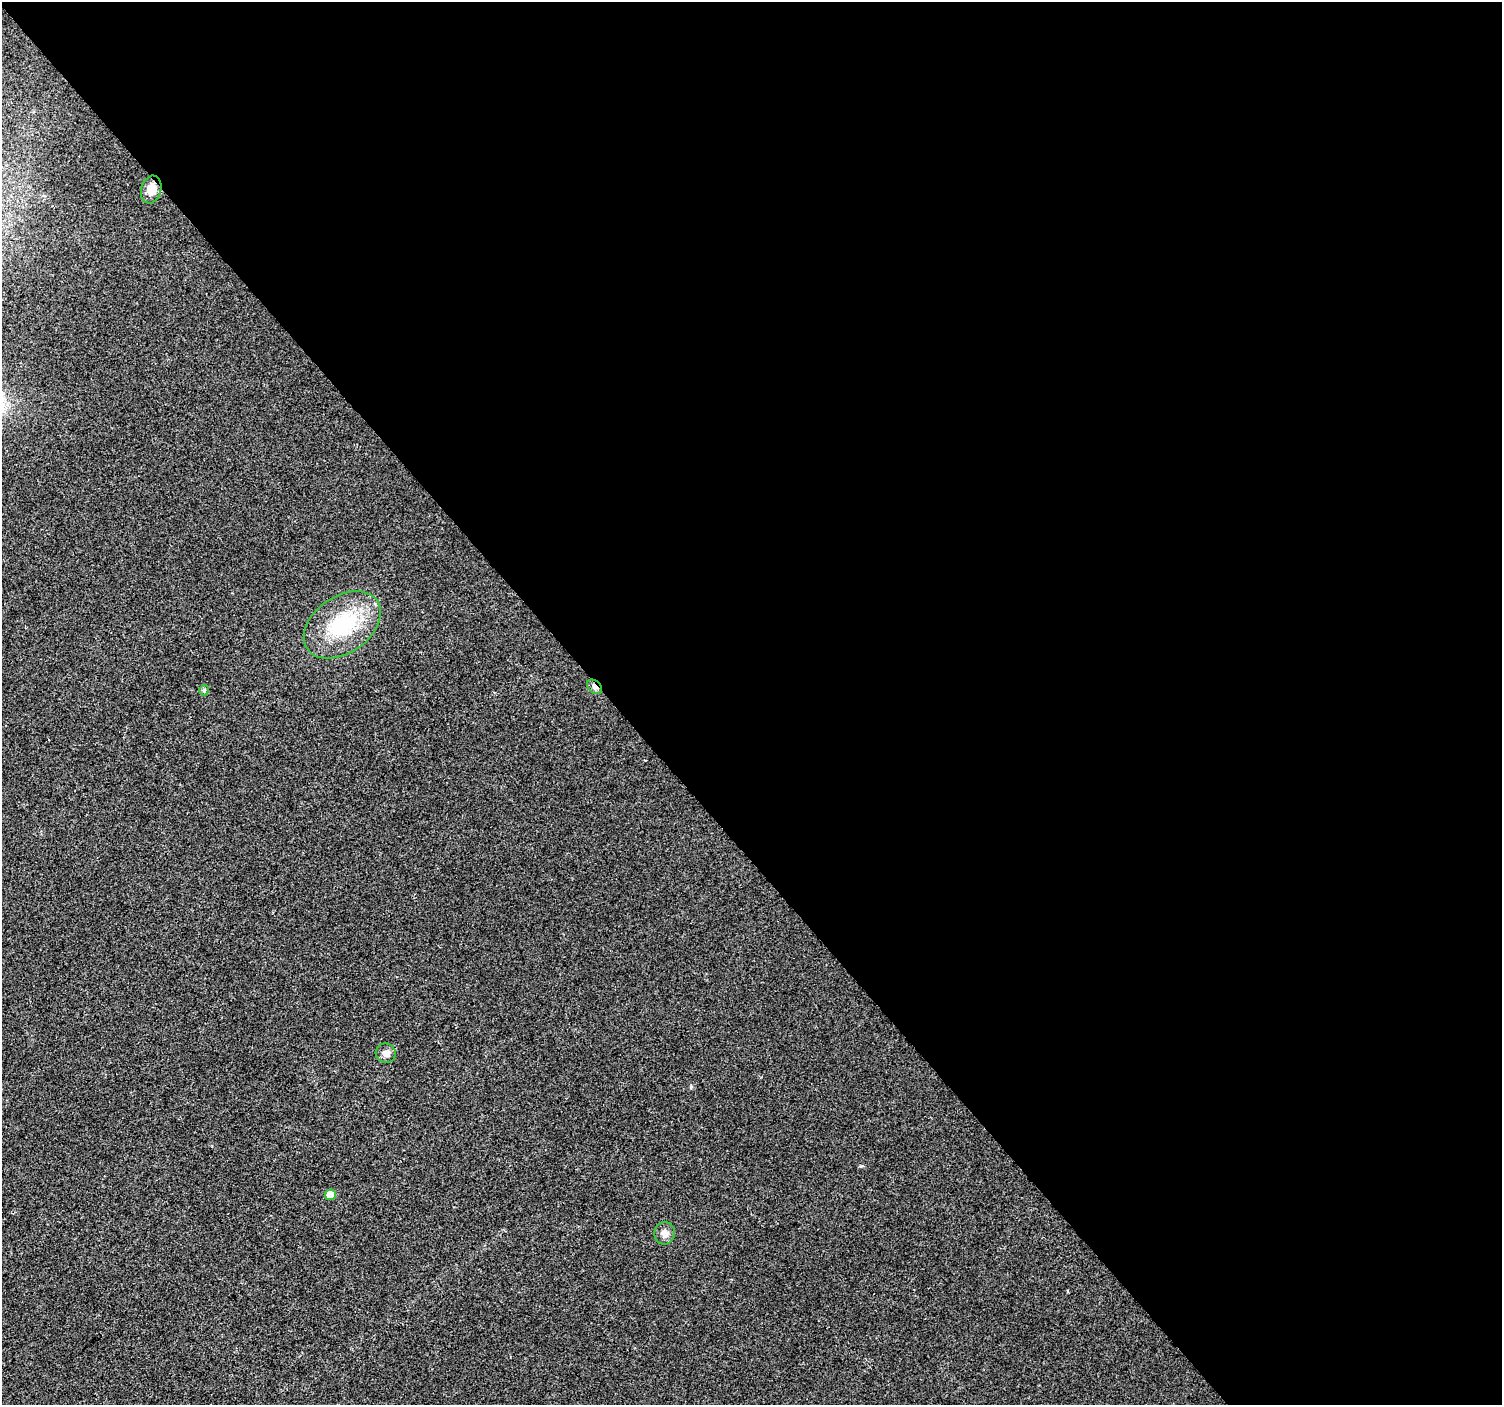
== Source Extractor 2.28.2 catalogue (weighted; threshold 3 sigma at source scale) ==
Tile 8 of 4 x 4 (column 4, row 2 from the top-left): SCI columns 4505-6004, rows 3012-4414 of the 6004 x 5959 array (HDU 1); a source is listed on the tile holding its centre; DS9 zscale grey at full resolution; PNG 1504 x 1407 px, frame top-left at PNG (2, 2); each listed source drawn as its Kron ellipse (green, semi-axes under 4 px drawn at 4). Shown black and unused: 59% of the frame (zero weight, under 2 of 3 exposures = <1% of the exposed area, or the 3 px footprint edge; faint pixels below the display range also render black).
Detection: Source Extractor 2.28.2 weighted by HDU 2 'WHT'; one run over the whole footprint, this tile lists its part. Background 0.023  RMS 0.0061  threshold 0.0276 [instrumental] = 3 sigma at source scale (4.5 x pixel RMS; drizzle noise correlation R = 1.50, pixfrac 1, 0.0396/0.0396 arcsec/px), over >= 5 px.
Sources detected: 7; all 7 listed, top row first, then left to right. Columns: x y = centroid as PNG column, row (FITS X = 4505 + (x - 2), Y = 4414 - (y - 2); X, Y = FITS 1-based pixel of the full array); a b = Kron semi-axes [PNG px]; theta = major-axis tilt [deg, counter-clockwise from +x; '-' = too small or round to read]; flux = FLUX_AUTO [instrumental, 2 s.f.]
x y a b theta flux
151 190 14 10 74 6.5
342 625 42 28 35 43
594 687 8 6 -43 1.8
204 690 5 5 - 0.81
386 1053 10 9 - 2.9
330 1195 5 5 - 8.5
665 1233 11 10 - 3.7
Overlapping masked pixels (flux is a lower limit): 1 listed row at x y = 594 687